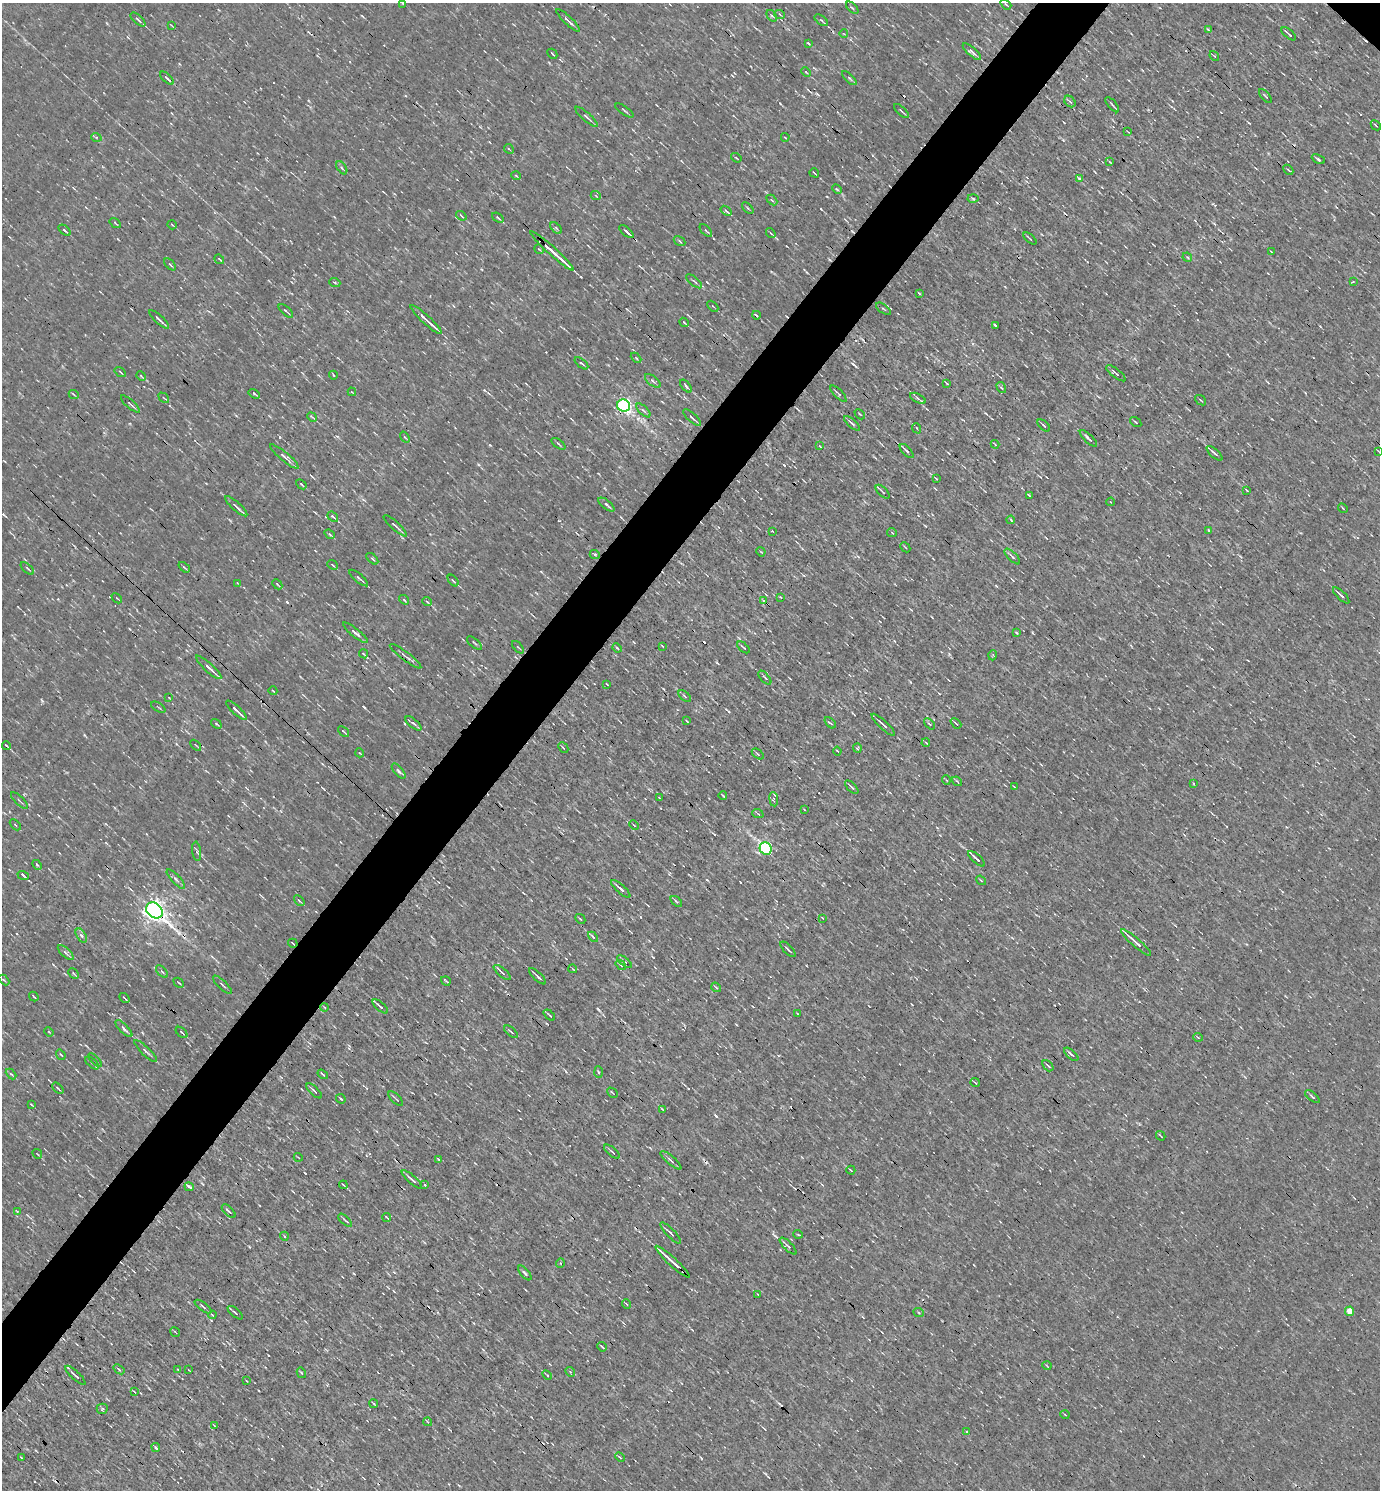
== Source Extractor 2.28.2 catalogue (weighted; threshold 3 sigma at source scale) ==
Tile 7 of 4 x 4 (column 3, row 2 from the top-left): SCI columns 3052-4429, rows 2977-4464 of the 5958 x 5952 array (HDU 1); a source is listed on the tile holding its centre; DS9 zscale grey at full resolution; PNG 1382 x 1492 px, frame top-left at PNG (2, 3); each listed source drawn as its Kron ellipse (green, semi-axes under 4 px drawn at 4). Shown black and unused: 5% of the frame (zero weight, under 3 of 4 exposures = <1% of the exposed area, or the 3 px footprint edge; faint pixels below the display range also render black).
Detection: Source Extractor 2.28.2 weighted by HDU 2 'WHT'; one run over the whole footprint, this tile lists its part. Background 8.66e-04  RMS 0.049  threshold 0.221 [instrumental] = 3 sigma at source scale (4.5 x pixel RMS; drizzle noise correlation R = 1.50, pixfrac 1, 0.05/0.05 arcsec/px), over >= 5 px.
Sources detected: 312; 11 cosmic-ray / hot-pixel residue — neither listed nor drawn; the other 301 listed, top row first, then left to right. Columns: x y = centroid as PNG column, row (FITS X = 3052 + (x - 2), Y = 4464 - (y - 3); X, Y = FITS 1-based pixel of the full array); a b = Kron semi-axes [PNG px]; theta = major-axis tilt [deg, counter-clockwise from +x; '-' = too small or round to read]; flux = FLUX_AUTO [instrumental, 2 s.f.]
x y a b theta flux
403 4 4 2 - 3.9
1006 4 6 3 -40 6.8
852 8 8 3 -44 5.8
780 15 5 3 - 5.3
772 16 6 3 -52 6.2
138 20 9 4 -41 10
568 20 15 3 -43 19
821 20 8 4 -36 10
171 25 3 2 - 3.3
1208 30 4 3 - 5.5
844 34 4 2 - 3.3
1289 34 8 2 -41 8.2
808 43 3 3 - 4.1
972 52 11 4 -41 22
552 54 5 2 - 7.4
1214 56 5 3 - 4.4
806 72 5 3 - 5.2
167 78 8 3 -43 12
849 78 9 3 -43 7.7
1265 96 8 2 -49 5.9
1070 102 6 5 - 9.5
1112 105 9 2 -49 6.8
624 110 11 2 -34 6
901 111 9 2 -43 7.6
586 117 14 3 -41 13
1376 125 6 2 -45 4.3
1128 132 4 2 - 3.8
96 137 5 3 - 4.6
785 137 4 2 - 3.8
509 149 5 3 - 4.5
736 158 5 3 - 5.7
1318 159 7 3 -25 8.4
1110 162 3 2 - 3.6
342 168 7 3 -55 8
1288 170 6 2 -46 3.8
814 173 5 2 - 4.2
516 176 5 3 - 3.8
1080 179 3 3 - 40
837 189 5 4 - 6.5
596 196 5 3 - 4.9
973 199 5 3 - 6.8
772 200 6 3 -44 6
748 208 7 2 -46 5.4
726 211 6 3 -38 9.4
461 216 5 3 - 5.8
498 218 6 2 -37 5.8
115 223 6 2 -35 4.8
172 225 5 2 - 4.1
556 228 7 4 -45 7.4
65 230 7 3 -40 7.1
706 230 7 3 -49 7
626 232 9 3 -39 18
771 233 5 3 - 5.5
1030 239 8 2 -42 5.1
679 241 6 4 -31 7.6
539 249 5 4 - 5.2
552 251 29 3 -42 110
1271 252 3 2 - 3.4
1187 257 5 3 - 5.7
219 259 5 2 - 5.7
170 264 7 3 -47 7.2
694 281 10 3 -40 8.7
1353 282 3 2 - 4.6
335 283 5 3 - 5.7
919 293 4 2 - 6
713 306 6 2 -44 4.6
883 309 8 2 -36 5
286 311 9 3 -42 8.8
756 315 4 3 - 6.8
159 319 13 2 -42 16
426 319 21 2 -42 44
684 322 5 2 - 7.4
995 325 4 2 - 6.2
636 358 6 3 -45 5.7
581 363 8 3 -39 8.3
120 372 6 2 -35 5.3
1116 373 12 3 -37 11
333 375 4 3 - 3.8
141 376 5 4 - 5
653 381 9 4 -40 12
946 383 4 2 - 5.1
686 386 7 3 -49 10
1001 388 6 3 -57 7.1
352 392 4 2 - 3.5
254 394 6 3 -33 6.2
838 394 10 3 -46 9.2
74 395 5 3 - 5.4
164 398 6 3 -44 4.5
918 398 8 4 -28 12
1201 400 6 2 -40 4.9
130 404 12 2 -41 8.4
623 406 6 6 - 1300
643 410 9 4 -44 10
860 414 6 2 -45 4.1
312 417 5 3 - 5.6
692 418 11 3 -42 13
1136 422 6 2 -35 4.5
852 423 10 3 -42 11
1044 425 8 3 -42 9.3
917 428 5 3 - 5.7
405 437 6 3 -52 5.1
1088 438 11 3 -44 13
558 444 8 2 -35 6.6
995 444 4 2 - 3.9
820 446 3 3 - 5
907 451 9 3 -46 11
1379 451 4 2 - 4.4
1215 453 10 3 -42 15
284 457 18 4 -40 24
936 478 4 2 - 3.6
301 484 6 2 -41 6.3
1247 490 3 2 - 4.9
883 492 9 2 -45 5.8
1029 495 4 2 - 6.2
1111 502 4 2 - 3
606 505 10 4 -39 13
236 506 14 3 -41 17
1343 508 5 2 - 4.2
333 517 6 3 -39 8.6
1011 520 4 3 - 5
395 526 15 3 -42 14
1209 530 3 2 - 3.8
772 531 3 2 - 3.7
892 533 5 3 - 4.4
330 534 5 3 - 6.5
905 547 5 3 - 4.3
761 552 5 3 - 4.9
595 555 5 3 - 5.2
1012 556 10 4 -44 13
372 559 7 4 -43 7.6
333 565 5 2 - 4.5
184 567 6 2 -41 7.5
27 568 8 3 -41 7
359 578 12 3 -40 13
453 580 7 3 -48 5.8
237 583 4 2 - 3.3
277 584 6 2 -45 4.9
1341 595 10 3 -45 14
780 597 2 2 - 3.8
117 598 6 2 -44 4.1
404 600 5 3 - 6.3
763 601 4 3 - 7.3
427 602 5 3 - 4.8
355 633 15 4 -39 18
1016 633 4 2 - 4.3
474 643 9 2 -41 5.7
662 646 3 2 - 4.2
518 647 7 3 -47 5.9
743 647 7 2 -42 7.5
617 648 5 3 - 5.2
364 654 5 2 - 4.7
993 655 5 3 - 4.3
405 656 19 3 -37 14
209 667 17 4 -42 28
765 678 8 3 -49 7.1
607 684 3 2 - 3.4
273 691 4 2 - 4.4
685 696 7 2 -41 6.3
169 698 3 2 - 3
158 707 8 2 -32 4.8
236 710 13 3 -42 25
687 721 3 2 - 3.5
413 723 10 4 -40 11
830 723 6 2 -44 5.6
956 723 6 2 -42 5.4
216 724 6 3 -35 5.7
929 724 6 2 -45 5.2
883 725 15 3 -42 17
343 731 6 2 -43 6.2
926 743 4 2 - 3.3
6 745 4 2 - 6.4
196 745 6 2 -46 4.5
563 747 6 3 -47 5.4
857 748 4 4 - 6.2
837 751 4 2 - 4.1
360 753 4 3 - 3.7
758 754 7 3 -37 5.9
399 771 9 4 -49 10
946 780 5 3 - 3.9
957 781 5 3 - 4.5
1194 784 3 2 - 5.1
852 787 8 3 -45 8.1
1014 787 4 3 - 4.2
723 796 4 2 - 4.8
659 798 3 2 - 3.2
774 799 7 3 -84 9.3
19 801 11 2 -45 6.9
804 809 3 2 - 3
758 814 6 3 -21 5.2
15 825 6 2 -45 4.5
634 825 5 3 - 4.5
766 848 6 6 - 930
197 851 10 3 -82 9.7
976 859 11 3 -42 19
37 865 6 3 -45 5.9
23 875 6 3 -19 8.3
176 879 12 4 -47 15
981 880 5 3 - 4.9
621 889 12 3 -42 18
299 901 6 2 -44 5.2
676 901 7 3 -44 8.6
154 910 9 7 -40 3200
822 918 3 2 - 3
580 919 5 2 - 4.5
81 935 8 4 -57 14
593 937 6 3 -45 9.1
1136 942 19 3 -42 35
293 943 5 2 - 7.3
788 949 10 2 -45 7.5
66 953 10 4 -43 15
625 962 8 4 -38 10
621 965 6 3 -37 5.9
573 969 4 2 - 3.9
162 972 7 3 -47 8
502 972 10 3 -40 9.2
74 974 6 3 -45 6.5
537 976 11 2 -43 12
4 980 6 3 -44 6.5
446 981 5 2 - 5.7
179 983 6 3 -44 5.3
222 985 12 2 -44 7.9
716 987 5 3 - 4.8
34 996 5 2 - 5.4
124 998 6 2 -45 5.7
380 1006 9 2 -41 13
324 1007 4 3 - 4.2
798 1014 4 2 - 4
549 1015 7 2 -41 6.2
124 1029 11 4 -46 17
49 1032 5 3 - 4.4
182 1032 7 3 -40 6.8
511 1032 8 3 -42 9.3
1198 1037 5 3 - 3.8
146 1051 15 2 -44 11
1071 1054 8 2 -42 8.7
61 1055 5 3 - 5.9
95 1060 9 3 -45 8.8
92 1063 8 3 -42 8.4
1048 1066 6 2 -49 7.3
598 1072 6 4 -85 6.9
11 1074 6 3 -44 6.6
323 1074 6 2 -34 5.9
975 1082 4 3 - 4.1
58 1088 7 2 -45 5.8
314 1091 10 3 -43 11
612 1093 6 2 -45 4.7
1312 1097 9 3 -38 7.1
341 1099 5 2 - 7.1
396 1099 9 2 -45 5.6
32 1105 4 2 - 4.9
662 1109 4 2 - 3.8
1161 1136 5 2 - 4.6
612 1152 10 2 -39 7.5
37 1154 5 2 - 3.7
298 1157 4 3 - 3.4
438 1159 4 3 - 3.7
671 1160 13 3 -41 12
851 1170 4 3 - 6
412 1179 12 2 -41 16
343 1185 4 2 - 3.3
425 1185 3 2 - 13
189 1187 5 3 - 19
17 1211 4 2 - 3.9
229 1211 8 2 -43 8
387 1218 4 2 - 5
345 1220 8 2 -43 7.5
671 1233 14 3 -45 13
798 1234 5 3 - 4.1
284 1236 4 3 - 4.2
788 1246 11 4 -46 11
672 1262 23 2 -42 63
560 1263 5 3 - 4.1
525 1273 9 3 -50 8.8
757 1294 2 2 - 2.9
626 1304 5 2 - 5.3
203 1307 10 3 -36 8.8
1349 1311 5 4 - 58
235 1313 9 2 -39 8.5
919 1313 5 3 - 4.9
212 1315 4 3 - 4.3
175 1332 5 2 - 4
602 1347 5 2 - 6.5
1047 1366 4 3 - 4.1
119 1369 6 3 -38 6.4
178 1369 4 3 - 4
189 1370 3 2 - 2.9
570 1372 5 4 - 6.1
301 1373 5 4 - 5.9
75 1375 13 3 -43 15
547 1375 5 2 - 5.5
247 1381 3 2 - 3.4
135 1392 3 2 - 3.9
374 1404 4 2 - 4.8
102 1409 5 5 - 6.9
1065 1415 4 3 - 3.7
428 1422 4 3 - 4.5
214 1426 3 2 - 3.8
967 1432 3 3 - 12
156 1447 4 2 - 7.3
21 1457 3 2 - 4.2
620 1457 5 3 - 5.2
Overlapping masked pixels (flux is a lower limit): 5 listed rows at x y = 552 251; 623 406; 405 656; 154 910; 293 943
Isophote crosses this tile's border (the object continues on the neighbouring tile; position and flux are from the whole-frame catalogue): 1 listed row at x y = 1379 451
Unlisted compact peaks at least as high as the median listed source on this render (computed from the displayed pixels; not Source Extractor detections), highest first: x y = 716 1116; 598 1009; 364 707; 490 445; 784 465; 280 437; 853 364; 821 209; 305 1173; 780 103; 775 1236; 478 464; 362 16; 42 700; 701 1458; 484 390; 910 682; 949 654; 653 957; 84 735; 996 586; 1063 140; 1249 123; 707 282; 817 94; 1032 632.